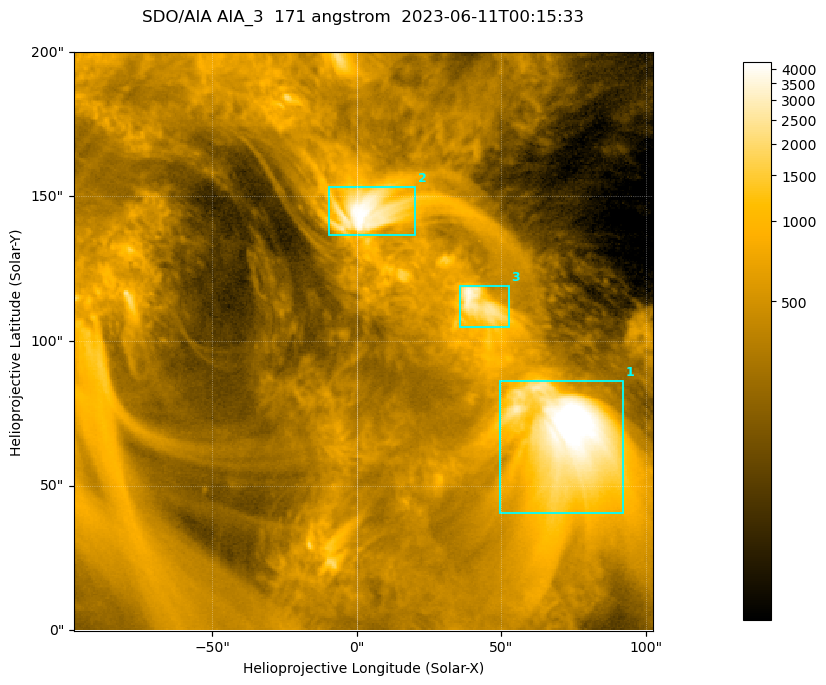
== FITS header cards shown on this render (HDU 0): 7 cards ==
TELESCOP= 'SDO/AIA '           / For AIA: SDO/AIA
INSTRUME= 'AIA_3   '           / For AIA: AIA_ATA1, AIA_ATA2, AIA_ATA3 or AIA_AT
WAVELNTH=                  171 / [angstrom] Wavelength
WAVEUNIT= 'angstrom'           / Wavelength unit: angstrom
DATE-OBS= '2023-06-11T00:15:33.350' / [ISO] Date when observation started; ISO 8
CTYPE1  = 'HPLN-TAN'           / CTYPE1; Typically HPLN
CTYPE2  = 'HPLT-TAN'           / CTYPE2; Typically HPLT

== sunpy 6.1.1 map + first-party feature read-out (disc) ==
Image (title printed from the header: SDO/AIA AIA_3  171 angstrom  2023-06-11T00:15:33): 334 x 334 px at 0.599 arcsec/px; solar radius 945 arcsec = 1577 px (partial field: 1.4% of the solar disc is inside the frame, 100% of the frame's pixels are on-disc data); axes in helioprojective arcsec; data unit not stated in the header (colour bar unlabelled)
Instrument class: DISC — disc imager (sunpy class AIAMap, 171 A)
Bright regions (active regions / flare kernels): reference = the on-disc median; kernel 3 px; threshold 5 sigma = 1093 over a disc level ~359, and >= 1.15x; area >= 111 px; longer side >= 4 px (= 2.4 arcsec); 3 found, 3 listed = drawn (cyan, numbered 1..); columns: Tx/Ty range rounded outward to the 2 arcsec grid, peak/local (2 s.f.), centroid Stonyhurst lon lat
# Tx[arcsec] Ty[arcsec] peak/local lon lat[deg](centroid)
1 48..92 40..86 15 +4 +4
2 -10..20 136..154 12 +0 +9
3 36..54 104..120 10 +3 +7